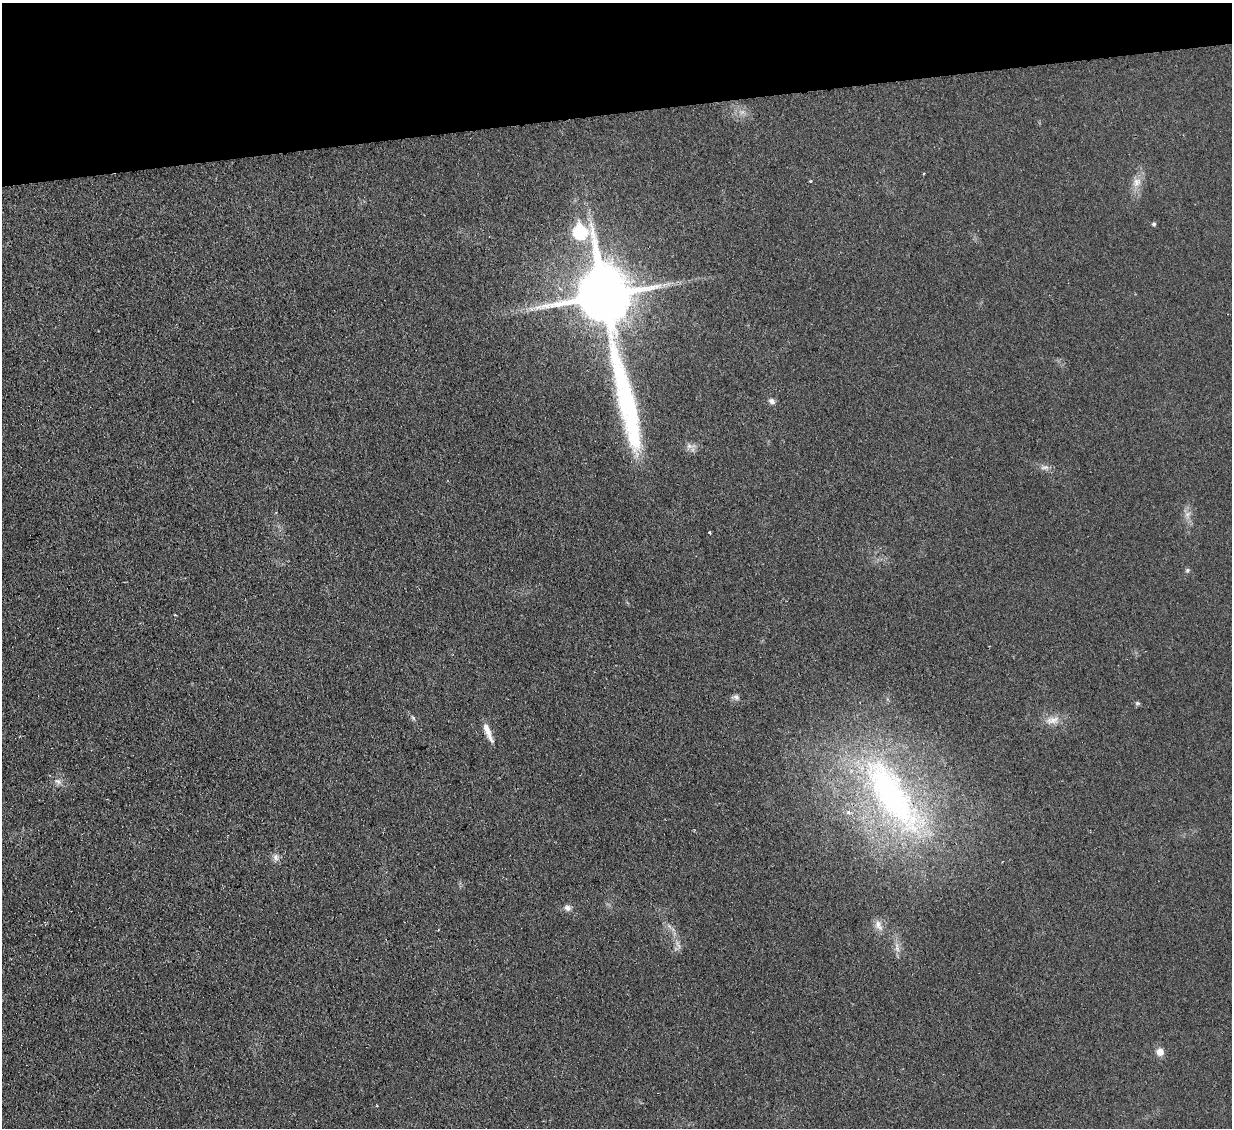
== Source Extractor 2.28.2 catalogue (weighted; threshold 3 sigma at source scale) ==
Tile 3 of 4 x 4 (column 3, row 1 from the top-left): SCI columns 2520-3749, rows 3538-4663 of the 5040 x 4933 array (HDU 1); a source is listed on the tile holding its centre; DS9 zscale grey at full resolution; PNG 1234 x 1130 px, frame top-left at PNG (2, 3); no overlay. Shown black and unused: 10% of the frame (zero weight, under 2 of 3 exposures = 3% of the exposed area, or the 3 px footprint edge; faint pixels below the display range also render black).
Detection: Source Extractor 2.28.2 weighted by HDU 2 'WHT'; one run over the whole footprint, this tile lists its part. Background 0.0363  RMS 0.0063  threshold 0.0285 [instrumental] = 3 sigma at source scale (4.5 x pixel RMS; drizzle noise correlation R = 1.50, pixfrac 1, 0.05/0.05 arcsec/px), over >= 5 px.
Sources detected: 30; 1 cosmic-ray / hot-pixel residue — not listed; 1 inside a brighter listed object's ellipse — not listed separately; the other 28 listed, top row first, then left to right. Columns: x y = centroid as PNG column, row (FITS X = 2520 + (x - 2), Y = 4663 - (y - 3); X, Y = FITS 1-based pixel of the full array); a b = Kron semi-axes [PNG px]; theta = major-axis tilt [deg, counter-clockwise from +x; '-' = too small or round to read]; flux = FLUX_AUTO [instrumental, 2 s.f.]
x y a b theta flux
742 112 7 5 43 2
923 173 3 3 - 0.89
810 181 5 3 - 0.5
1137 182 15 11 54 6
1154 224 5 4 - 1.2
580 231 8 7 - 73
604 297 56 16 -78 4000
771 401 8 7 - 2.3
690 446 17 6 4 3
1045 467 13 5 7 2.3
1187 514 8 6 68 2.7
709 532 3 3 - 1.8
1187 570 6 5 - 1.1
175 615 3 2 - 0.63
736 697 9 7 -67 2.1
1137 703 7 5 19 1
413 718 7 4 -54 1.2
1052 720 22 10 10 7
488 732 25 6 -68 6.1
58 782 10 6 -31 2.5
891 795 133 42 -55 210
276 857 10 7 -73 2.9
567 908 10 8 -30 2.6
878 925 17 9 -63 4.8
669 926 8 5 -45 1.9
678 944 14 4 -57 2.6
897 947 18 5 -82 4
1160 1052 9 8 - 4.5
Overlapping masked pixels (flux is a lower limit): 1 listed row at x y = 891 795